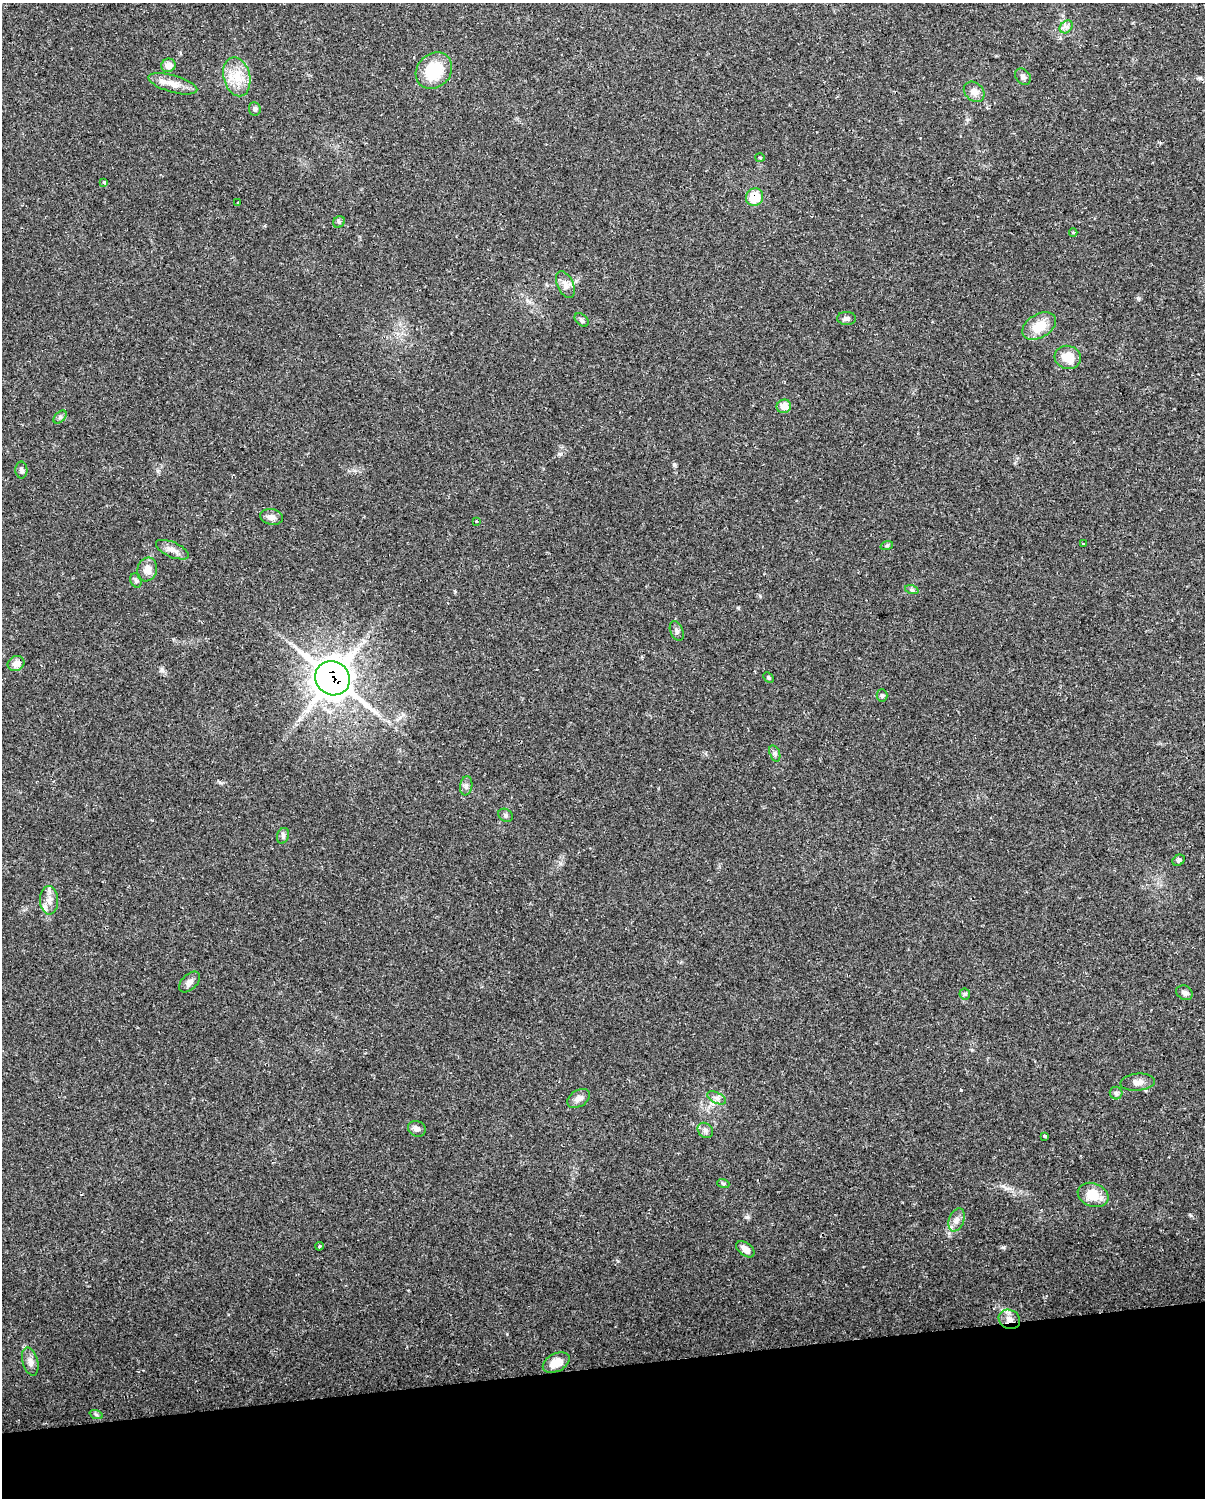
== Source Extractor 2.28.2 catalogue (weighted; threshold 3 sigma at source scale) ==
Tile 10 of 4 x 3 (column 2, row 3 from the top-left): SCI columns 1204-2406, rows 28-1523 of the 4812 x 4588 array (HDU 1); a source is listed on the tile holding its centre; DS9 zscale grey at full resolution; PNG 1207 x 1500 px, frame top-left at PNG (2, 3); each listed source drawn as its Kron ellipse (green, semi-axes under 4 px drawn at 4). Shown black and unused: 9% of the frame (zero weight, under 2 of 3 exposures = <1% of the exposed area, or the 3 px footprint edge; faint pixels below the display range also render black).
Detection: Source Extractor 2.28.2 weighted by HDU 2 'WHT'; one run over the whole footprint, this tile lists its part. Background 0.0362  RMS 0.0036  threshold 0.0163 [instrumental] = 3 sigma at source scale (4.5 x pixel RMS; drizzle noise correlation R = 1.50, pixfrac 1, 0.0396/0.0396 arcsec/px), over >= 5 px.
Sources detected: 62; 2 inside a brighter listed object's ellipse — not listed separately; the other 60 listed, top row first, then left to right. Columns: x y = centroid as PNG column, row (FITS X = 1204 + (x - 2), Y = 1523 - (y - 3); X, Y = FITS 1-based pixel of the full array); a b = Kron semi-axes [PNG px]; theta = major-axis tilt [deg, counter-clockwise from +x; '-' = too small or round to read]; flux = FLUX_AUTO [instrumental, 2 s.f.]
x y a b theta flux
1066 27 7 5 44 1.2
168 65 7 6 - 3.1
434 71 20 16 44 14
237 77 20 13 -76 7.3
1023 77 9 7 -50 1.1
173 84 25 8 -16 4.3
974 92 11 9 -42 2.5
255 109 7 5 -84 0.85
760 157 5 3 - 0.4
104 182 3 3 - 2.2
755 197 9 8 - 8.1
238 203 3 2 - 0.27
339 222 6 5 - 0.67
1073 233 4 3 - 0.61
565 285 14 8 -64 2.2
847 318 9 6 0 1.2
581 320 8 5 -41 0.83
1039 326 18 11 31 7.5
1068 357 13 11 -14 6.3
784 406 7 6 - 4.6
60 417 8 4 45 0.72
21 470 8 6 -89 0.93
272 517 11 8 -10 2
476 521 3 3 - 1.1
1083 544 3 3 - 1.1
887 545 6 4 19 0.5
172 550 17 7 -23 2.6
147 570 12 9 72 3.4
136 580 7 5 -69 0.77
912 590 7 4 -18 0.59
677 631 10 6 -68 1.1
16 664 9 7 30 2.9
768 677 6 3 -45 0.42
333 678 18 16 -39 560
882 696 6 5 - 0.6
775 753 8 5 -71 0.87
466 786 9 6 80 1.2
505 815 8 6 -33 0.79
283 836 8 6 71 0.89
1179 860 6 5 - 0.77
49 900 14 9 -87 2.9
189 982 12 7 44 1.6
1184 993 9 7 -29 1.2
965 994 6 5 - 0.64
1138 1082 17 8 5 2.6
1116 1093 6 6 - 0.72
717 1098 10 5 -27 1.4
579 1099 12 8 31 2.2
417 1129 9 7 -27 1.5
705 1130 8 7 - 1.2
1045 1136 3 3 - 1.7
723 1183 6 4 -20 0.56
1093 1195 16 11 -21 7
956 1220 12 7 69 2
319 1246 4 3 - 0.6
745 1249 10 6 -38 2.2
1009 1319 11 9 -25 2.7
30 1362 14 7 -75 2.2
556 1362 14 9 28 4.4
96 1414 7 4 -20 0.69
Overlapping masked pixels (flux is a lower limit): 3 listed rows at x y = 755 197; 333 678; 1009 1319
Unlisted compact peaks at least as high as the median listed source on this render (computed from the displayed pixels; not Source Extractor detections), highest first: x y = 747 1217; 961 1090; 674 464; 1003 1247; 559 454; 738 608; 161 669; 1190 1215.